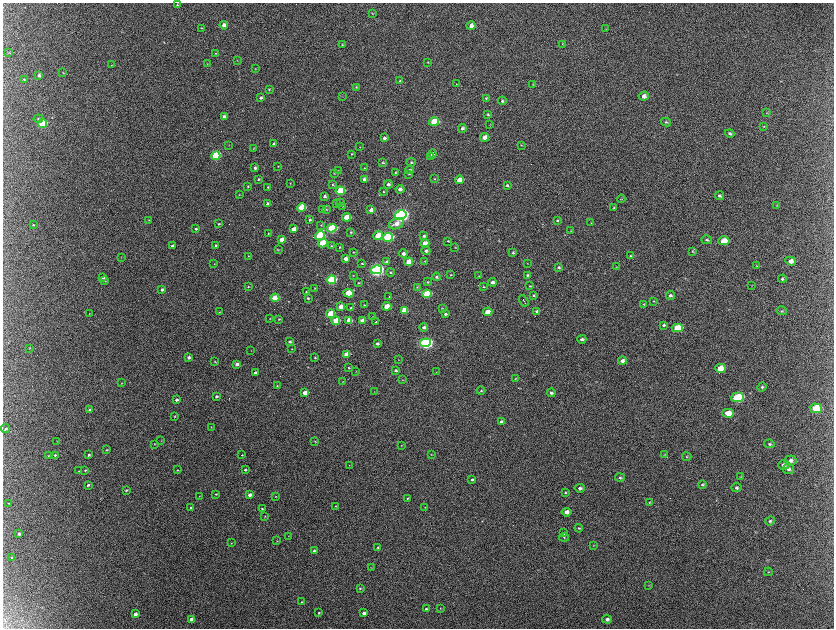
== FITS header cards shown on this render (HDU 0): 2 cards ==
NAXIS1  =                 1663 / length of data axis 1
NAXIS2  =                 1252 / length of data axis 2

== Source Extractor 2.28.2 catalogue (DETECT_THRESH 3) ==
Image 1663 x 1252 px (HDU 0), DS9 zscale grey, zoomed out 1/2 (1 PNG px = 2 x 2 image px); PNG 836 x 630 px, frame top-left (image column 2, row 1251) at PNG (3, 3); each listed source drawn as its Kron ellipse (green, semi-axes under 4 px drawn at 4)
Background 2170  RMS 33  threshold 98.1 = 3 sigma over >= 5 px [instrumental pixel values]
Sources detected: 311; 10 cannot appear on this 1/2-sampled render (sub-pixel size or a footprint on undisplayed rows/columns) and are neither listed nor drawn; the other 301 listed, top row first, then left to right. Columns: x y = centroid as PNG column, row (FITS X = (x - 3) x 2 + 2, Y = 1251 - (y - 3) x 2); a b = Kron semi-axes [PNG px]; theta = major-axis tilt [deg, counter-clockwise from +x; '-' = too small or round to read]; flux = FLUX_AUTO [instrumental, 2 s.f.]
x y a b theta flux
177 5 3 3 - 4.5e+03
372 13 3 2 - 3.3e+03
224 25 4 3 - 3.9e+04
471 26 4 4 - 3.1e+04
201 28 3 3 - 5.3e+03
606 29 3 3 - 3.3e+03
563 44 3 2 - 3.4e+03
342 45 3 2 - 4.5e+03
9 53 4 3 - 4.8e+03
215 53 4 3 - 5.3e+03
237 60 2 2 - 2.6e+03
428 62 3 2 - 3.8e+03
207 64 3 2 - 2.7e+03
111 65 3 2 - 3.0e+03
255 68 3 2 - 2.9e+03
63 73 3 2 - 2.9e+03
39 75 4 3 - 1.3e+04
24 79 4 3 - 5.5e+03
400 81 3 3 - 6.6e+03
456 84 3 2 - 3.4e+03
532 84 3 3 - 3.4e+03
356 87 3 3 - 6.4e+03
269 89 3 3 - 5.8e+03
644 96 5 4 - 3.4e+04
343 97 2 2 - 2.4e+03
261 98 3 3 - 1.4e+04
486 98 4 3 - 6.6e+03
502 101 4 4 - 1.1e+04
767 113 4 3 - 4.8e+03
488 115 3 3 - 6.7e+03
224 117 4 3 - 2.6e+04
38 119 4 4 - 9.0e+03
434 122 5 4 - 2.2e+05
666 122 5 4 - 9.7e+03
42 123 4 4 - 3.3e+05
490 125 3 2 - 3.4e+03
764 126 4 4 - 6.1e+03
462 128 4 4 - 1.7e+04
730 133 5 4 - 1.3e+04
484 137 4 4 - 5.6e+04
384 138 4 3 - 2.0e+04
274 144 4 3 - 1.2e+04
229 145 3 2 - 1.8e+03
521 145 4 3 - 5.1e+03
359 147 3 2 - 2.5e+03
254 148 3 2 - 2.8e+03
352 154 3 3 - 5.7e+03
432 154 4 4 - 2.2e+04
216 156 5 4 - 4.5e+05
430 156 3 3 - 6.7e+03
411 162 4 4 - 8.9e+03
383 163 3 3 - 7.0e+03
278 166 3 2 - 3.5e+03
255 168 3 3 - 1.6e+04
364 168 3 2 - 3.2e+03
338 170 3 2 - 3.0e+03
410 170 4 3 - 1.2e+04
396 172 4 3 - 6.7e+03
334 173 4 2 - 3.0e+03
409 174 3 3 - 4.4e+03
258 179 3 3 - 7.1e+03
364 179 4 3 - 2.0e+04
435 179 3 2 - 3.9e+03
459 180 4 3 - 8.5e+04
290 183 3 2 - 2.9e+03
388 184 4 3 - 1.6e+04
333 185 3 2 - 4.8e+03
507 185 4 3 - 1.0e+04
248 186 3 3 - 5.4e+03
268 187 3 3 - 5.3e+03
400 189 4 3 - 2.6e+04
340 191 5 3 - 3.1e+05
383 192 3 2 - 4.0e+03
239 195 3 2 - 3.5e+03
325 196 4 3 - 1.4e+04
719 196 4 3 - 1.3e+04
621 199 4 3 - 6.4e+03
336 203 3 2 - 4.3e+03
340 203 3 2 - 3.4e+03
268 204 3 3 - 3.2e+04
777 205 4 3 - 4.1e+03
343 206 3 3 - 4.4e+03
302 208 4 4 - 2.2e+05
614 208 4 4 - 7.5e+03
326 209 4 3 - 6.7e+03
322 210 3 3 - 6.4e+03
371 210 4 3 - 4.2e+04
401 215 6 4 12 2.4e+06
346 217 4 3 - 1.7e+05
149 220 3 2 - 3.2e+03
310 220 4 4 - 1.2e+04
557 220 4 3 - 7.0e+03
591 223 4 2 - 3.0e+03
219 224 3 3 - 7.5e+03
396 224 8 5 23 4.6e+04
33 225 3 3 - 5.2e+03
321 225 3 3 - 5.1e+03
332 228 5 4 - 4.9e+05
196 229 3 3 - 1.1e+04
293 229 4 3 - 4.5e+04
571 231 4 2 - 3.1e+03
351 232 4 3 - 6.7e+03
268 233 3 3 - 4.3e+03
320 235 5 4 - 4.4e+05
378 236 5 4 - 1.7e+05
424 236 4 3 - 1.1e+04
388 237 5 4 - 7.9e+05
281 239 4 3 - 6.0e+04
707 240 5 4 - 1.2e+04
448 241 3 3 - 6.1e+03
724 241 6 4 3 1.0e+05
323 243 4 4 - 3.4e+05
425 243 4 3 - 6.6e+04
216 245 3 3 - 7.5e+03
172 246 3 3 - 1.4e+04
331 246 3 3 - 5.6e+03
340 247 3 2 - 5.6e+03
455 248 3 2 - 3.8e+03
278 250 4 2 - 4.5e+03
426 251 4 3 - 1.6e+04
693 251 4 3 - 7.0e+03
353 252 3 3 - 4.4e+03
513 253 4 3 - 9.8e+03
403 254 4 3 - 2.6e+04
249 256 3 2 - 3.6e+03
631 256 4 3 - 9.8e+03
121 257 3 2 - 2.7e+03
346 259 4 3 - 4.4e+04
425 261 2 2 - 2.6e+03
791 261 5 4 - 3.9e+04
387 262 4 3 - 1.8e+04
409 262 4 3 - 9.4e+04
362 263 3 3 - 6.1e+03
527 263 3 2 - 2.5e+03
214 264 3 2 - 2.7e+03
756 266 4 3 - 4.8e+03
559 267 4 3 - 1.1e+04
616 267 3 2 - 2.5e+03
377 270 5 4 - 1.9e+06
390 272 4 3 - 7.5e+03
353 275 3 2 - 3.3e+03
451 275 3 3 - 5.1e+03
527 275 4 3 - 8.9e+03
479 276 4 3 - 4.2e+03
103 277 4 3 - 1.7e+04
436 277 4 4 - 1.1e+04
782 279 4 3 - 1.1e+04
331 280 5 4 - 5.1e+05
105 281 3 3 - 5.6e+03
427 282 3 2 - 5.7e+03
492 282 4 3 - 2.4e+04
358 283 3 3 - 6.1e+03
752 285 3 2 - 3.6e+03
530 286 4 3 - 6.5e+03
248 287 3 3 - 5.8e+03
417 287 3 2 - 3.6e+03
484 287 4 3 - 5.4e+03
315 288 3 3 - 4.3e+03
162 289 3 3 - 1.3e+04
306 292 3 2 - 3.7e+03
348 293 5 4 - 1.9e+05
427 294 5 4 - 2.6e+05
534 295 4 4 - 8.9e+03
670 295 4 3 - 1.3e+04
389 297 2 2 - 2.8e+03
275 298 4 3 - 1.9e+05
308 298 4 3 - 8.7e+03
524 301 6 1 -58 9.3e+03
653 301 4 2 - 4.2e+03
644 304 4 3 - 6.5e+03
364 305 3 2 - 5.4e+03
387 306 4 3 - 1.6e+05
341 307 4 3 - 6.0e+04
351 308 3 3 - 1.2e+04
442 308 3 3 - 5.4e+03
404 311 4 4 - 8.2e+04
537 311 4 3 - 1.2e+04
782 311 5 3 - 8.0e+03
219 312 3 2 - 3.7e+03
488 312 4 3 - 1.3e+05
89 313 2 2 - 2.6e+03
330 314 4 3 - 2.0e+05
445 314 3 3 - 1.4e+04
372 317 3 3 - 6.4e+03
270 318 3 2 - 2.8e+03
279 319 3 3 - 6.3e+03
349 320 4 3 - 7.7e+04
336 321 4 3 - 1.6e+05
362 321 4 3 - 4.8e+04
376 322 3 2 - 4.4e+03
664 325 4 4 - 9.9e+03
424 327 4 3 - 1.7e+04
677 328 6 4 0 2.0e+05
582 339 4 3 - 1.5e+04
290 341 3 2 - 1.5e+04
425 343 5 4 - 1.7e+06
377 344 4 3 - 1.4e+04
29 348 4 2 - 3.4e+03
292 349 2 2 - 2.3e+03
251 350 2 2 - 2.0e+03
346 354 4 3 - 6.9e+04
188 357 3 3 - 1.8e+04
315 358 3 2 - 5.1e+03
398 360 3 2 - 2.9e+03
622 361 4 4 - 3.1e+04
215 362 3 3 - 5.1e+03
237 364 3 3 - 3.1e+04
348 368 3 3 - 5.6e+03
721 368 5 4 - 8.3e+04
396 370 4 3 - 1.3e+04
356 371 3 2 - 2.3e+03
255 372 3 2 - 1.2e+04
436 372 3 2 - 2.3e+03
515 379 3 3 - 3.3e+03
403 380 2 2 - 2.9e+03
343 381 3 2 - 2.2e+03
121 383 3 2 - 3.2e+03
277 386 3 2 - 3.7e+03
762 387 5 4 - 1.1e+04
481 391 4 4 - 7.4e+03
374 392 2 2 - 2.0e+03
305 393 4 3 - 7.9e+04
551 393 4 4 - 1.4e+04
216 396 3 3 - 1.1e+04
738 397 6 5 - 4.5e+05
177 400 3 3 - 2.1e+04
816 408 6 4 -3 1.9e+05
90 410 4 3 - 1.7e+04
728 413 6 4 -3 1.0e+05
174 416 3 3 - 4.2e+03
501 422 4 3 - 1.6e+04
211 427 2 2 - 2.1e+03
5 429 4 3 - 7.5e+03
57 441 3 2 - 2.0e+03
161 441 3 2 - 2.4e+03
315 441 3 2 - 3.6e+03
154 444 2 2 - 2.5e+03
769 444 5 4 - 9.4e+03
401 445 3 3 - 4.4e+03
106 450 3 2 - 4.9e+03
431 454 3 2 - 3.6e+03
664 454 3 2 - 3.6e+03
55 455 3 3 - 9.2e+03
89 455 3 2 - 8.0e+03
242 455 2 2 - 3.9e+03
48 456 4 3 - 4.5e+03
687 457 5 4 - 6.8e+03
791 460 6 5 - 2.4e+04
349 465 3 2 - 2.2e+03
784 465 5 4 - 2.8e+04
789 469 5 5 - 1.9e+04
85 470 3 2 - 5.7e+03
177 470 3 2 - 4.1e+03
245 470 3 3 - 1.0e+04
79 471 3 2 - 3.7e+03
740 477 4 3 - 4.5e+03
620 478 5 3 - 9.7e+03
472 479 4 3 - 1.1e+04
88 485 3 3 - 1.1e+04
702 485 4 4 - 9.7e+03
580 488 5 4 - 2.0e+04
737 488 5 4 - 1.4e+04
126 490 3 2 - 8.7e+03
565 493 4 3 - 5.8e+03
216 494 3 3 - 7.9e+03
250 495 3 3 - 3.3e+04
199 496 2 2 - 2.9e+03
276 496 3 2 - 3.7e+03
407 498 3 3 - 6.4e+03
649 502 3 3 - 4.5e+03
9 503 3 2 - 4.2e+03
335 506 3 3 - 4.8e+03
191 507 3 2 - 6.6e+03
425 507 3 2 - 2.4e+03
262 509 3 3 - 6.0e+03
567 512 5 4 - 4.5e+04
265 516 3 2 - 3.0e+03
770 521 5 4 - 1.2e+04
579 528 4 3 - 6.7e+03
564 533 4 3 - 7.9e+03
19 534 3 2 - 1.3e+04
288 536 3 2 - 2.6e+03
564 537 5 3 - 7.1e+03
277 541 3 2 - 3.0e+03
231 543 3 2 - 3.3e+03
593 545 3 2 - 3.1e+03
378 547 3 3 - 7.0e+03
314 551 4 3 - 9.3e+03
12 557 3 2 - 3.4e+03
371 567 3 2 - 2.3e+03
768 572 4 3 - 4.9e+03
649 585 3 2 - 3.6e+03
360 588 3 3 - 7.0e+03
302 602 3 3 - 5.7e+03
440 608 3 2 - 3.2e+03
426 609 3 3 - 7.9e+03
319 613 3 2 - 7.9e+03
364 613 4 3 - 2.3e+04
135 614 4 3 - 3.4e+04
191 619 3 3 - 4.0e+04
607 619 5 4 - 2.0e+04
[10 sub-pixel or undisplayed-footprint detections neither listed nor drawn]